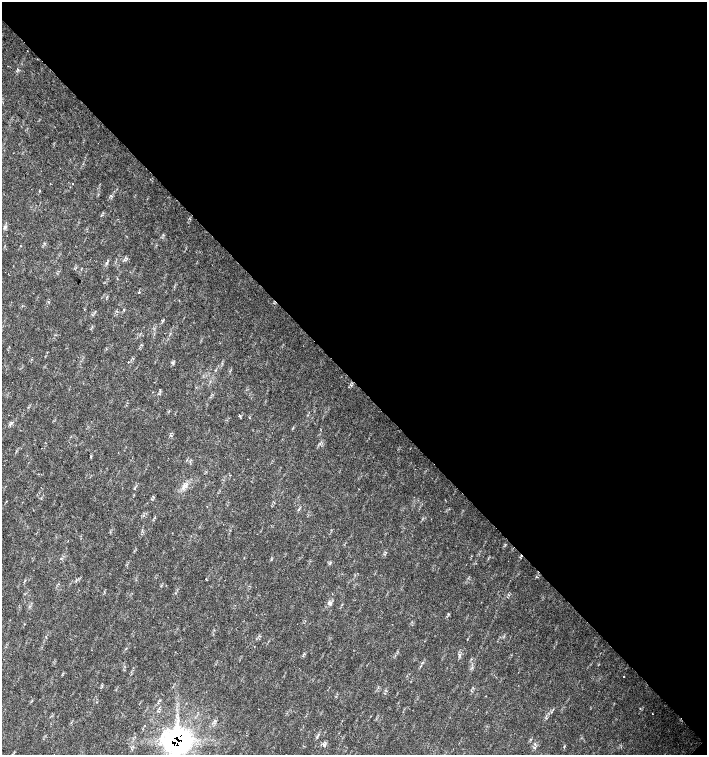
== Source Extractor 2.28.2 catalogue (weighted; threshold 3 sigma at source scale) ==
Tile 8 of 4 x 4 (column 4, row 2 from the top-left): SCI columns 4454-5862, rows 3013-4517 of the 6023 x 6029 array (HDU 1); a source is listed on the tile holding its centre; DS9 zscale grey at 2 x 2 block average (1 PNG px = mean of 2 x 2 image px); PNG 709 x 757 px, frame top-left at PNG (2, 2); no overlay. Shown black and unused: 51% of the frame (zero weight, under 2 of 3 exposures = <1% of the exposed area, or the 3 px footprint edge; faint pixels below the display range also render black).
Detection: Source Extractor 2.28.2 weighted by HDU 2 'WHT'; one run over the whole footprint, this tile lists its part. Background 0.0239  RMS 0.0033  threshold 0.0147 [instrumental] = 3 sigma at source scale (4.5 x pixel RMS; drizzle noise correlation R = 1.50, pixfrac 1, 0.0396/0.0396 arcsec/px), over >= 5 px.
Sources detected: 18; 1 cosmic-ray / hot-pixel residue — not listed; the other 17 listed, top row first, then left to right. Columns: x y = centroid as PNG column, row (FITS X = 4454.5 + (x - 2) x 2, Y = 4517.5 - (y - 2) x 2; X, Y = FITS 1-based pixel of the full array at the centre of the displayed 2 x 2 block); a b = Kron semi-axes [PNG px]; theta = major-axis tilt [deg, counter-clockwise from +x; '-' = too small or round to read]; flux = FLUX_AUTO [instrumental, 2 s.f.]
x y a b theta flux
111 196 3 2 - 0.55
126 258 3 2 - 0.6
139 292 2 2 - 1.6
124 309 4 2 - 0.51
163 320 3 2 - 0.65
128 362 2 2 - 1.1
160 391 3 2 - 0.75
239 416 2 2 - 2.9
68 541 2 2 - 0.35
329 603 4 3 - 1.6
448 614 3 2 - 0.55
459 655 3 2 - 0.58
624 676 2 2 - 1.3
652 714 2 2 - 0.29
177 741 16 15 - 190
535 744 3 2 - 0.56
132 749 3 2 - 0.47
Overlapping masked pixels (flux is a lower limit): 1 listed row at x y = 177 741
Isophote crosses this tile's border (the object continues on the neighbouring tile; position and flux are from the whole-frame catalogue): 1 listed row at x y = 177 741
Diffuse or blended objects may show on this block-average render without a row.